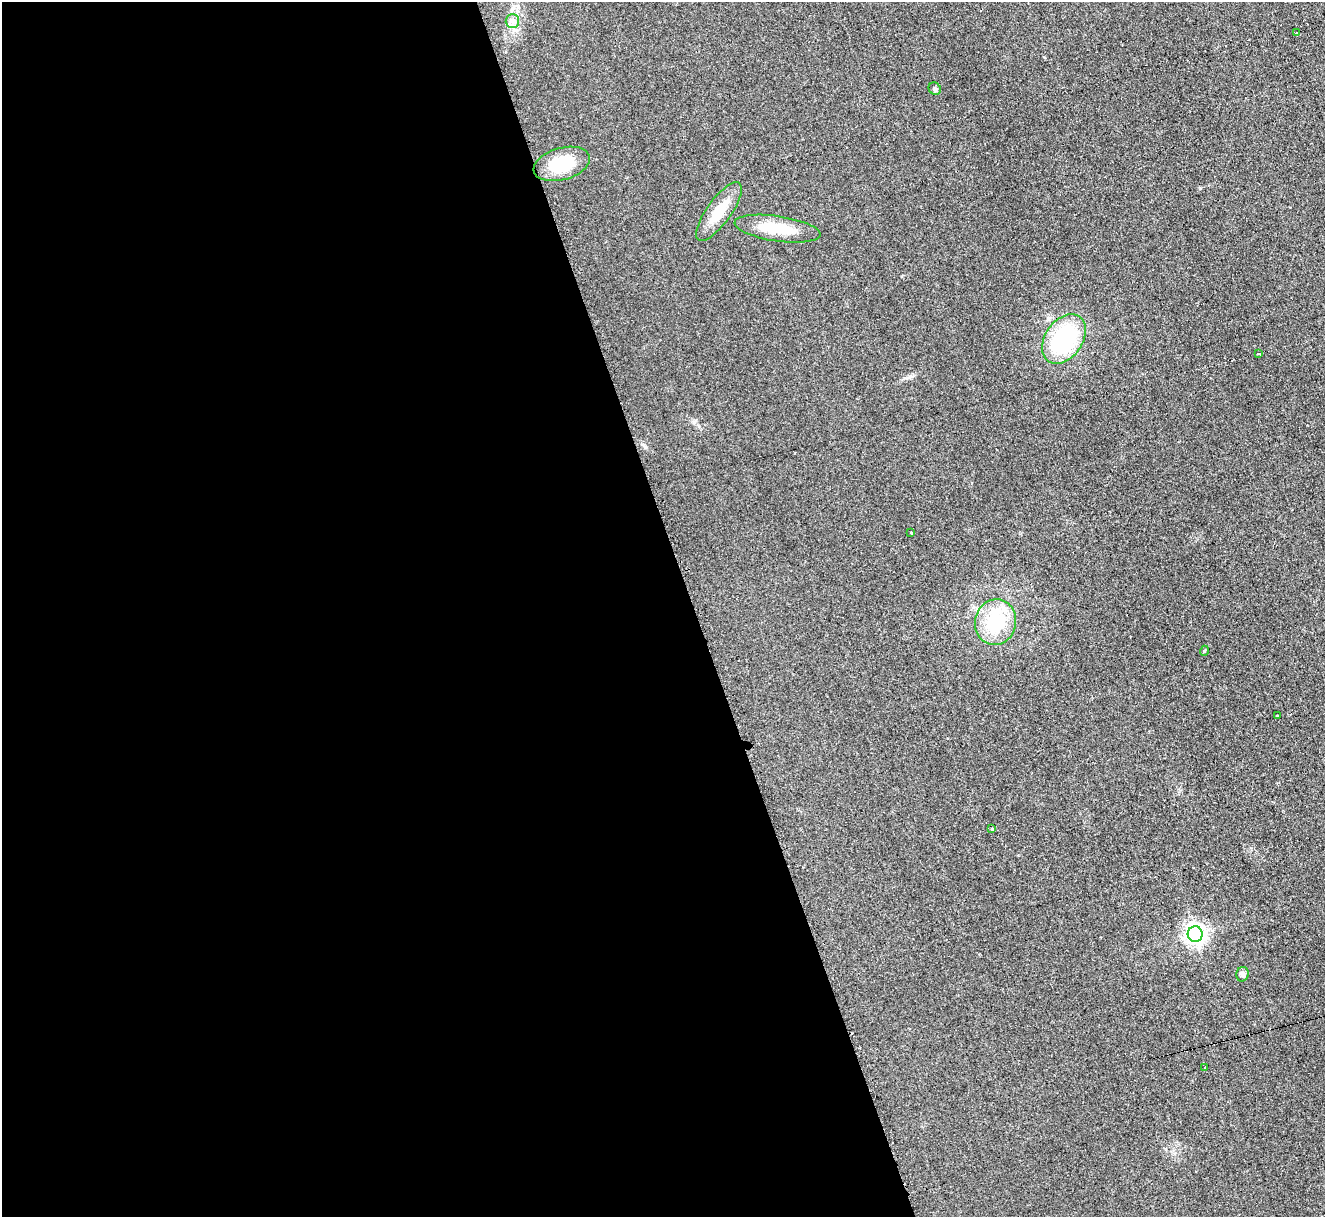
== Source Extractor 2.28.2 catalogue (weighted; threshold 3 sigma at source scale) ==
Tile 9 of 4 x 4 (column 1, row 3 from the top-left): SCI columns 20-1342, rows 1489-2703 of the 5319 x 5278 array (HDU 1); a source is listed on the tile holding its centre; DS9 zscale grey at full resolution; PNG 1327 x 1219 px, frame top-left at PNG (2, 2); each listed source drawn as its Kron ellipse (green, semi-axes under 4 px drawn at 4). Shown black and unused: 52% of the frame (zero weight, under 2 of 3 exposures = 2% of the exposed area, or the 3 px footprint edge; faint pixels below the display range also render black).
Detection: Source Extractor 2.28.2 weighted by HDU 2 'WHT'; one run over the whole footprint, this tile lists its part. Background 0.123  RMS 0.012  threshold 0.0542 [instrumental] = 3 sigma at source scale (4.5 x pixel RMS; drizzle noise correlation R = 1.50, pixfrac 1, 0.05/0.05 arcsec/px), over >= 5 px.
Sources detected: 18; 2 cosmic-ray / hot-pixel residue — neither listed nor drawn; the other 16 listed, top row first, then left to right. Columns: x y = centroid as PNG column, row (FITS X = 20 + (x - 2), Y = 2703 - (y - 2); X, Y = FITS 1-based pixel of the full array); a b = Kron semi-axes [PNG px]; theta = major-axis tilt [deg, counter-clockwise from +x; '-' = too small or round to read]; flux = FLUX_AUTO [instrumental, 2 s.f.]
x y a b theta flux
512 21 7 6 - 4.7
1296 33 3 2 - 1.5
935 89 6 5 - 2.4
562 164 29 16 16 45
719 211 35 12 54 30
777 229 43 12 -8 41
1064 339 27 18 55 120
1258 354 3 3 - 4.5
911 532 3 3 - 2.4
995 622 23 20 78 71
1204 651 5 3 - 1.1
1277 716 3 2 - 1.2
992 829 4 3 - 5.3
1195 934 8 7 - 670
1242 974 7 6 - 3.3
1205 1068 3 2 - 1.3
Unlisted compact peaks at least as high as the median listed source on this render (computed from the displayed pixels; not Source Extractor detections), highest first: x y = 645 447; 909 377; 1044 57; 694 422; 902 276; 1174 1154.